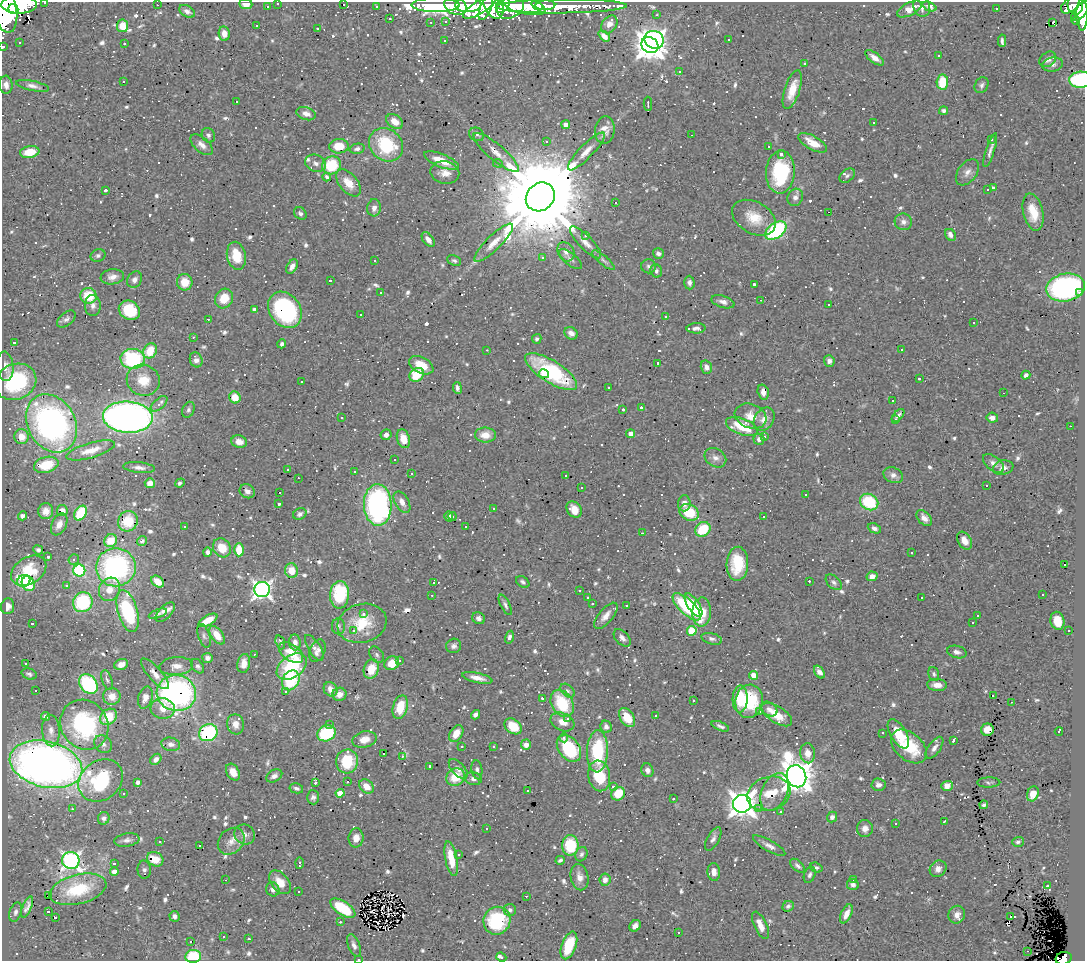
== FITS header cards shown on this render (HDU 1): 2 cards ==
NAXIS1  =                 1083
NAXIS2  =                  959

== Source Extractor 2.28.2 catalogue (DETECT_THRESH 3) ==
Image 1083 x 959 px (HDU 1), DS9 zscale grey, 1 PNG px = 1 image px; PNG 1087 x 963 px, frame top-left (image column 1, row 959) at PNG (2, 2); each listed source drawn as its Kron ellipse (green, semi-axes under 4 px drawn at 4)
Background 0.633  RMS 0.024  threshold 0.0706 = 3 sigma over >= 5 px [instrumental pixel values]
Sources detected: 1009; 2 with non-positive FLUX_AUTO (blend fragments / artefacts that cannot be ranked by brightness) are neither listed nor drawn; of the other 1007, the 500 brightest by FLUX_AUTO listed and drawn (507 fainter detections omitted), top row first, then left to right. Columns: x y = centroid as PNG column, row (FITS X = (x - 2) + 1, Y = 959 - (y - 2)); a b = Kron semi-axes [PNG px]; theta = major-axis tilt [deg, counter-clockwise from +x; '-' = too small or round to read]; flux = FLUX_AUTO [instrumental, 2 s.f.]
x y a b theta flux
45 2 3 2 - 7.1
278 3 3 3 - 6.8
19 4 17 9 1 1900
246 4 6 5 - 14
343 4 3 3 - 92
157 5 3 2 - 21
436 5 24 7 -1 2100
455 5 11 9 -27 760
468 5 13 7 3 870
493 5 14 9 -64 660
503 5 8 6 54 340
537 5 6 4 -38 390
545 5 10 5 2 550
1071 5 11 6 38 130
1075 5 9 7 -88 250
376 6 3 3 - 5.7
524 6 22 8 -14 1700
562 6 65 7 1 890
929 6 7 4 -21 5.7
267 7 3 3 - 6.8
480 7 19 6 32 600
510 7 15 11 31 980
922 7 10 8 -73 9.4
486 8 13 5 67 430
996 8 3 3 - 96
4 9 24 12 -78 2500
13 9 5 5 - 500
909 9 13 6 27 16
187 11 8 5 -30 7.6
1081 11 12 6 48 470
656 15 3 3 - 4.2
1082 15 16 5 -89 450
390 18 3 3 - 4
446 21 3 3 - 4.1
1076 21 4 4 - 17
431 22 3 2 - 4.7
1053 22 4 3 - 490
609 24 10 7 53 13
256 25 3 2 - 18
123 26 6 5 - 22
317 28 3 3 - 32
224 34 7 5 -82 14
604 36 6 4 -43 10
729 39 3 3 - 13
654 40 10 8 -25 480
444 41 3 3 - 34
1002 41 6 3 -87 4
19 43 3 3 - 10
124 44 3 3 - 20
650 45 9 7 -35 2300
3 47 3 3 - 8.8
939 56 3 3 - 9.2
874 58 11 5 -37 10
1048 59 9 7 36 6.7
804 64 3 3 - 6
1053 65 10 7 10 6.4
679 71 3 3 - 9.5
1080 80 11 8 4 160
123 81 3 3 - 39
942 82 7 5 86 51
6 85 9 6 -85 9.2
982 85 8 6 59 5.2
33 86 17 5 -12 8.3
792 90 20 7 72 30
236 101 3 3 - 13
648 104 7 2 -90 6.2
944 111 4 4 - 4.5
306 114 10 6 -17 8.8
395 121 9 6 -37 21
874 122 3 3 - 110
566 125 4 4 - 12
605 130 14 10 83 14
477 134 8 6 -28 6
208 135 7 6 - 4.7
691 135 3 2 - 5.2
992 140 3 3 - 18
546 141 3 3 - 37
813 143 16 7 -29 25
202 145 13 7 -42 11
386 145 18 15 -40 100
339 146 10 7 1 30
769 147 3 3 - 4.7
357 149 7 5 12 5.3
990 150 18 3 72 7.9
586 151 25 7 46 20
30 152 9 6 9 32
496 153 29 8 -40 20
781 154 4 3 - 7.6
441 160 18 6 -22 33
315 163 11 8 -23 8.3
498 163 5 4 - 8.7
331 165 10 9 - 50
780 172 21 14 86 140
967 172 15 9 54 11
445 173 14 11 -12 18
847 176 9 6 40 4.1
327 177 4 3 - 4
349 183 16 9 -50 23
993 188 4 4 - 5.4
105 190 3 3 - 16
988 190 3 3 - 17
540 197 15 13 42 45000
795 197 9 7 64 8.5
615 202 3 3 - 50
374 208 8 6 84 8.6
829 212 3 2 - 41
1033 212 19 10 -77 40
300 213 7 5 -44 4.8
754 218 23 15 -29 39
903 222 9 8 - 8.1
776 230 12 7 35 180
951 235 6 5 - 8.6
585 236 3 3 - 6.7
428 239 8 5 -51 10
586 242 21 6 -46 14
494 243 26 7 45 21
566 252 10 8 -59 9.7
658 253 5 5 - 5.7
98 255 8 6 23 4.9
236 256 14 9 -78 41
542 258 3 3 - 120
570 259 14 6 -40 7
454 260 7 5 -23 3.9
603 260 14 4 -40 5.4
375 261 3 3 - 21
292 266 8 5 60 9.5
648 266 7 7 - 4.7
656 271 7 6 - 4.2
112 277 12 7 7 11
135 280 8 7 - 6.9
330 281 3 3 - 48
185 282 8 7 - 26
689 283 7 5 -87 6.1
754 284 3 3 - 4.9
1066 287 19 14 11 330
381 292 3 3 - 14
1080 293 3 3 - 35
89 296 8 8 - 52
224 299 10 9 - 31
761 300 3 2 - 35
723 302 12 6 -17 8.3
829 305 3 3 - 6.2
93 306 10 8 -86 8.1
254 309 4 3 - 5.9
129 310 11 9 -33 67
285 310 19 15 -54 200
361 314 3 3 - 14
665 316 3 3 - 14
66 319 11 6 38 6.2
208 319 3 3 - 30
974 323 3 3 - 160
696 328 9 5 1 6.2
571 333 7 6 - 8
193 337 3 3 - 5.6
537 339 5 4 - 4.2
14 342 3 3 - 34
282 344 4 4 - 4.5
487 350 3 2 - 6.3
901 350 3 3 - 39
150 351 8 6 52 41
133 359 12 10 -3 140
196 360 8 6 -67 9.1
829 361 6 5 - 6.8
658 363 3 3 - 7.7
421 365 13 8 -27 31
5 366 15 8 -85 11
706 367 7 5 -72 9.8
551 372 30 11 -32 150
544 374 5 4 - 14
417 375 8 6 38 50
1026 375 4 4 - 4.6
919 379 3 3 - 6.6
143 380 17 15 -23 38
301 381 3 3 - 4.3
16 382 21 17 23 140
608 387 3 3 - 6
457 388 6 3 -81 4.9
763 392 8 5 -76 11
1003 393 3 2 - 31
235 397 6 5 - 15
893 401 3 3 - 16
159 404 10 5 41 9.6
641 407 3 3 - 170
623 409 3 3 - 690
188 410 8 6 66 4.6
898 415 8 4 46 4.6
751 416 16 12 -20 22
128 417 25 15 -3 1000
342 418 3 3 - 6.5
992 418 6 5 - 8.2
764 419 12 9 55 15
896 420 3 3 - 12
51 423 30 24 -60 550
742 426 17 8 -20 58
1070 426 3 2 - 8.1
630 434 4 4 - 15
386 435 5 5 - 7.1
485 435 10 7 0 19
21 437 7 7 - 20
764 437 3 3 - 4.9
403 439 10 6 -71 20
759 439 5 5 - 7.2
239 442 8 6 -13 14
91 450 25 7 16 26
715 458 11 9 -33 9.8
394 460 3 3 - 43
993 463 12 7 -38 8.5
46 465 12 8 14 50
139 468 16 5 -6 8.8
1003 468 10 7 11 8.5
288 469 3 3 - 6.5
354 472 3 3 - 68
411 474 3 3 - 19
565 475 3 3 - 13
893 475 10 7 -22 8.9
298 478 3 2 - 71
150 483 5 5 - 13
180 483 5 3 - 5.5
987 486 3 3 - 500
581 488 3 3 - 20
247 491 8 6 -32 7.7
279 492 3 3 - 130
806 494 3 2 - 14
402 502 12 7 -60 11
869 502 9 8 - 81
684 503 8 6 85 9.1
279 504 3 3 - 5.1
378 505 21 14 -88 370
493 508 3 3 - 11
574 510 9 7 -51 21
46 511 8 7 - 14
62 511 5 5 - 16
689 512 10 8 -31 55
81 513 8 5 59 74
300 514 7 5 28 5.1
22 516 4 4 - 7.1
449 516 5 3 - 5.8
452 516 4 3 - 4.3
763 516 3 3 - 17
924 518 9 6 -46 11
128 521 10 9 - 50
59 524 11 7 64 14
184 526 3 3 - 9.5
466 527 3 3 - 42
874 528 7 4 -24 4.7
703 529 8 7 - 55
642 533 3 2 - 5.8
111 541 7 6 - 27
142 541 5 4 - 4.3
964 541 9 6 -60 14
222 548 10 8 -52 29
38 550 5 4 - 4.6
239 550 6 4 89 33
208 552 5 3 - 5
912 553 3 3 - 4.5
48 557 3 3 - 4.3
74 559 5 5 - 4.1
737 564 17 11 88 55
1064 565 3 3 - 68
116 567 20 19 - 310
29 571 19 13 32 79
79 571 6 6 - 170
291 571 7 6 - 24
872 576 5 5 - 10
24 581 7 6 - 46
809 581 3 2 - 16
158 582 7 5 -41 21
433 582 3 3 - 38
523 582 7 5 -36 4
834 582 9 6 -44 5.1
28 584 8 6 -64 51
67 585 3 3 - 6.5
109 589 12 10 62 22
262 590 8 7 - 700
579 590 3 2 - 6.8
340 595 14 9 85 86
432 595 3 2 - 4.3
1043 595 3 3 - 6
588 598 3 3 - 4.1
921 598 3 3 - 10
83 602 10 9 - 110
593 603 3 3 - 66
505 605 11 4 -63 5
627 605 3 3 - 4.5
693 605 13 6 -56 33
8 606 8 6 83 14
687 607 18 7 -44 120
128 611 22 10 -74 160
165 612 12 6 46 13
702 612 14 9 88 49
158 614 9 4 20 4.7
363 614 3 3 - 6.1
978 615 3 3 - 270
606 616 16 7 50 13
478 618 6 5 - 5.7
208 620 11 5 30 25
1057 621 9 7 -77 23
362 623 25 19 16 54
973 623 3 3 - 210
32 624 3 3 - 33
338 626 8 6 -88 4.8
354 630 4 3 - 5.1
1068 630 3 3 - 20
692 631 5 5 - 57
217 635 10 6 -54 24
204 636 12 5 -72 5
509 637 6 4 76 5.4
622 638 10 6 -46 7.8
712 639 11 5 -15 5.3
280 642 7 4 -69 6.9
295 642 8 5 -85 9.5
454 646 7 7 - 5.8
314 648 15 6 -58 7.3
317 651 12 7 67 8.8
957 652 10 6 -13 6.6
291 653 14 8 -36 7.6
254 654 3 2 - 3.9
377 655 9 6 -56 4.4
207 658 5 5 - 6.3
399 661 3 3 - 6
244 663 9 6 80 13
392 663 7 6 - 24
26 664 3 3 - 120
121 664 7 5 23 11
176 666 17 9 4 14
198 666 8 5 -53 4.7
292 666 17 11 38 84
371 669 10 7 72 34
819 672 7 4 -54 7.2
29 674 8 5 -18 4.3
155 674 19 6 -48 15
934 674 7 5 -72 4
753 675 4 4 - 22
477 678 15 5 -12 14
107 680 10 5 -72 4.1
291 680 10 8 59 78
88 684 11 8 -51 170
937 685 10 6 -5 13
331 689 7 6 - 12
36 691 3 3 - 54
567 691 8 5 -40 4.4
286 692 3 3 - 1300
176 693 20 18 -10 450
339 694 7 6 - 13
112 696 9 8 - 17
993 696 3 2 - 4.8
145 698 11 7 72 14
542 698 3 3 - 4.2
740 699 13 7 87 55
693 700 3 2 - 4.5
749 701 17 14 81 82
1011 702 3 2 - 7.5
562 703 14 10 -61 76
400 707 12 7 73 42
163 709 12 10 -6 18
769 709 9 6 -34 7
759 712 3 3 - 10
475 715 5 4 - 6.1
655 715 3 3 - 160
777 715 17 8 -33 28
46 716 4 4 - 8.4
108 717 9 7 44 49
627 718 10 6 -57 31
568 719 3 3 - 98
562 722 12 9 -23 18
236 724 10 8 -76 14
84 725 26 23 -55 210
330 725 3 3 - 4.1
513 726 9 7 -39 44
720 726 9 4 -22 5.1
606 727 6 5 - 6.7
987 730 6 6 - 16
51 731 16 9 -87 13
1059 731 4 3 - 65
208 733 9 8 - 150
326 733 9 7 28 120
456 733 9 6 56 20
883 733 3 2 - 67
898 734 16 8 -60 52
564 738 4 3 - 3.9
365 739 12 8 14 16
954 740 4 3 - 17
103 744 10 8 -43 7.4
171 744 9 6 -11 7.1
526 745 5 5 - 11
462 746 3 3 - 26
493 746 3 3 - 13
909 746 21 13 -40 67
569 748 15 10 -52 120
934 748 13 6 55 8
597 751 21 10 88 110
808 753 10 7 -85 16
383 754 3 3 - 4.6
402 756 4 3 - 5.4
156 759 6 4 49 6.7
347 761 12 11 - 72
46 764 37 23 -13 1400
430 766 3 3 - 8.8
458 769 12 6 -47 8.2
477 770 9 5 -82 4.9
647 770 7 6 - 6.9
233 772 9 6 -59 17
274 776 8 6 27 7.4
599 776 15 11 -80 57
796 776 11 9 -67 3200
455 777 9 8 - 42
473 779 8 6 -11 6.7
101 780 24 19 39 120
347 781 3 3 - 88
138 782 4 4 - 7
989 782 11 5 1 4.2
315 783 3 3 - 14
878 785 7 6 - 7.9
366 786 8 6 -42 19
947 786 6 5 - 10
614 787 3 3 - 65
296 788 7 5 -12 5.2
528 790 3 3 - 10
774 792 20 12 65 19
340 793 4 4 - 27
123 794 3 3 - 63
618 794 7 6 - 38
769 794 22 16 17 27
1033 794 7 5 72 15
313 797 7 6 - 5.3
673 799 3 3 - 5.9
742 804 9 9 - 1900
984 805 4 4 - 4
72 809 3 3 - 9.9
759 809 3 3 - 4.9
781 812 3 3 - 4.8
832 817 5 5 - 6.7
104 818 6 5 - 5.2
944 822 3 3 - 7.7
896 824 3 3 - 3.9
487 829 3 3 - 3.9
865 829 8 8 - 11
245 834 11 9 -34 8.7
356 838 9 7 82 13
713 839 13 6 61 6.5
127 840 12 6 9 7.1
231 841 15 12 45 17
159 842 3 3 - 16
1018 842 6 5 - 4.3
570 845 10 8 89 68
200 846 3 3 - 140
769 846 18 5 -30 9.7
458 854 3 3 - 9.4
581 854 7 5 65 4
155 859 8 7 - 12
451 859 17 6 -78 34
71 860 9 8 - 660
560 860 4 3 - 4.1
299 863 5 3 - 6
114 864 3 3 - 400
797 866 9 5 -40 4.6
816 868 6 5 - 4.1
938 869 9 7 43 11
144 870 9 6 -86 6
114 872 4 4 - 19
714 872 9 6 -85 12
810 875 8 5 68 4.8
580 877 13 9 -77 13
225 880 3 2 - 8.1
605 880 6 5 - 10
853 880 3 3 - 10
280 882 13 8 -51 22
853 885 6 5 - 5.9
1047 886 3 3 - 16
78 889 29 14 14 73
273 889 7 6 - 6.5
298 891 3 3 - 4.8
49 896 3 2 - 14
526 896 3 2 - 19
788 906 6 5 - 4.6
27 907 11 4 68 4.1
343 908 14 7 -33 64
510 910 6 6 - 5.2
15 912 10 6 71 5.5
48 912 3 3 - 5
846 914 10 5 65 13
957 915 9 8 - 12
174 916 5 5 - 5.2
1010 916 3 2 - 9.1
55 917 3 3 - 240
497 921 14 13 - 120
340 922 3 3 - 14
760 925 15 6 -64 18
635 926 6 5 - 7.8
678 932 3 3 - 60
223 937 3 3 - 9
248 939 3 3 - 4.7
191 941 3 3 - 14
354 945 11 6 -68 7.9
569 945 14 7 70 63
1027 951 3 2 - 17
193 956 8 6 8 67
501 957 5 3 - 15
1064 958 8 6 16 89
359 959 3 2 - 23
At the frame edge (FLAGS 8, measured only in part): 10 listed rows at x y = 45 2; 278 3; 19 4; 246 4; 4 9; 3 47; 1080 80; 193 956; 1064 958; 359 959
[507 fainter detections neither listed nor drawn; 2 non-positive-flux detections neither listed nor drawn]